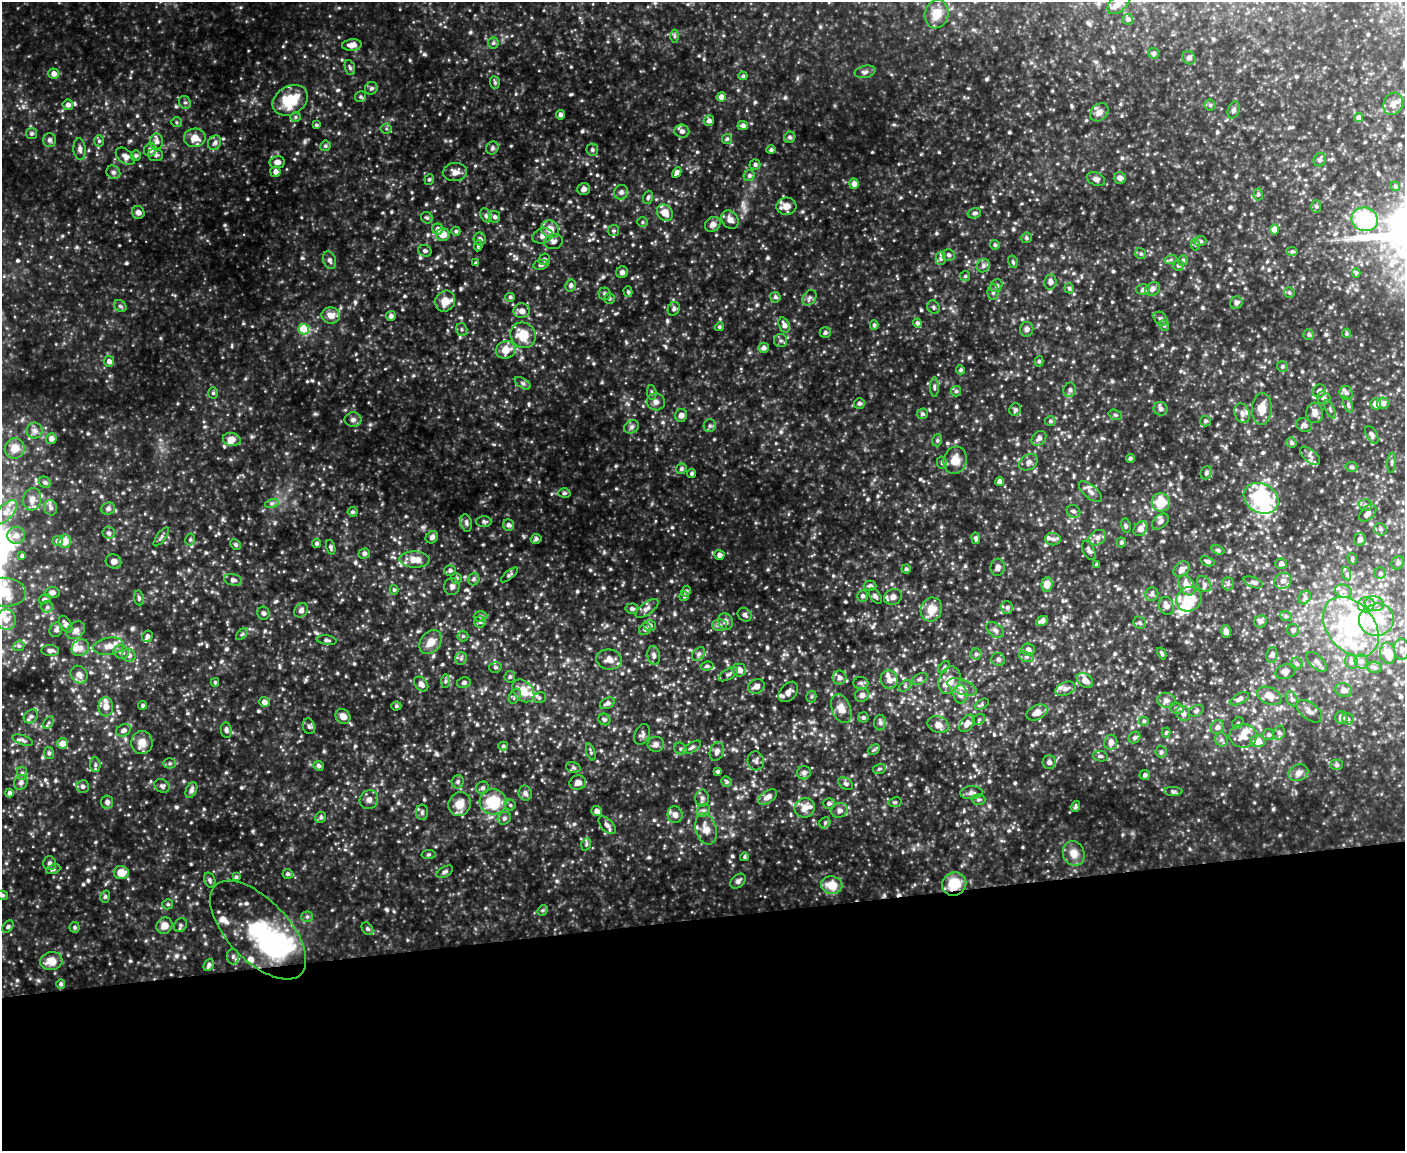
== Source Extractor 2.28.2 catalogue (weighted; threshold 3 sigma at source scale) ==
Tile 11 of 3 x 4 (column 2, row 4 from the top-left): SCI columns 1642-3044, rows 1-1149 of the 4576 x 4596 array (HDU 1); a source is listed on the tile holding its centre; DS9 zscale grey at full resolution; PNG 1407 x 1153 px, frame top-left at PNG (2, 2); each listed source drawn as its Kron ellipse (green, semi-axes under 4 px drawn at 4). Shown black and unused: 20% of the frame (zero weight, under 3 of 4 exposures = <1% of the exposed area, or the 3 px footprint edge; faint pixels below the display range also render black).
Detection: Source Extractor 2.28.2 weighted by HDU 2 'WHT'; one run over the whole footprint, this tile lists its part. Background 0.382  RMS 0.039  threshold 0.175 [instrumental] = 3 sigma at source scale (4.5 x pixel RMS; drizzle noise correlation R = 1.50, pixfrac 1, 0.05/0.05 arcsec/px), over >= 5 px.
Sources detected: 959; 7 inside a brighter object's white glare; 1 cosmic-ray / hot-pixel residue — neither listed nor drawn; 58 inside a brighter listed object's ellipse — not listed separately; of the other 893, all 500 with FLUX_AUTO >= 6.15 (the completeness limit of this list) listed and drawn (393 fainter detections not listed), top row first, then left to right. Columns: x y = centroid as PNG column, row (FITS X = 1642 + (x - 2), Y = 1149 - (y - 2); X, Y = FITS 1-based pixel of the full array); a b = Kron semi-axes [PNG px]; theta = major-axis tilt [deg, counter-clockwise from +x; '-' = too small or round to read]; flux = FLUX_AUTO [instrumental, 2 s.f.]
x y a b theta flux
1119 3 14 8 41 28
937 14 14 12 77 52
1128 19 5 5 - 9.6
674 36 6 4 90 6.5
493 43 6 5 - 7.2
352 45 10 5 4 26
1154 53 5 5 - 9.1
1189 58 7 6 - 8.8
350 68 8 5 -71 8.3
865 72 10 6 12 12
54 74 5 5 - 20
743 76 4 4 - 6.4
495 82 6 5 - 7.6
371 88 6 6 - 8.5
360 97 6 5 - 6.3
721 97 4 4 - 19
290 100 19 14 31 140
185 102 7 5 -67 9.3
1393 104 11 9 65 26
68 105 5 5 - 15
1210 105 5 5 - 6.6
1234 110 9 5 71 9.9
1099 112 10 8 43 21
560 115 5 4 - 11
296 117 5 5 - 7
1359 117 4 4 - 13
709 120 5 5 - 13
176 122 5 5 - 6.4
316 125 4 4 - 6.2
743 126 5 4 - 12
386 129 5 5 - 6.6
682 131 7 6 - 15
31 134 5 5 - 7.3
790 137 6 5 - 8.8
195 138 11 9 2 40
727 139 5 5 - 6.5
49 140 7 6 - 11
99 141 6 5 - 7.6
157 141 8 6 -86 15
215 143 7 6 - 13
325 146 5 5 - 7.7
492 148 6 6 - 7.8
80 149 11 6 -86 15
592 149 6 6 - 8.4
150 150 6 6 - 14
771 150 4 4 - 9.2
156 155 7 6 - 10
125 156 11 7 -39 18
136 156 5 5 - 6.3
1320 160 7 6 - 8.4
277 162 8 6 9 18
755 164 5 5 - 8.8
113 172 7 6 - 9.5
275 172 5 5 - 17
455 172 12 9 4 28
677 172 5 4 - 17
749 176 6 5 - 9.5
1120 178 6 5 - 14
429 179 5 5 - 6.4
1096 179 9 6 -22 13
854 184 5 5 - 20
1395 186 5 4 - 7.5
584 189 6 6 - 15
621 192 7 6 - 14
1258 194 6 4 87 6.9
648 197 7 5 72 8.1
786 206 10 8 5 33
1316 207 6 5 - 7.1
138 212 6 6 - 15
665 213 9 7 -50 34
974 213 7 5 14 10
486 216 7 5 -63 7.7
495 217 6 5 - 10
427 218 6 5 - 8.3
1365 219 13 12 - 300
730 220 10 8 -56 23
642 222 5 5 - 6.2
713 224 8 6 40 17
438 229 6 5 - 22
550 229 9 8 - 41
1274 229 5 4 - 35
456 231 4 4 - 7.1
613 231 6 5 - 7
443 235 7 6 - 38
542 236 10 7 18 21
1026 238 5 5 - 7.5
480 239 6 6 - 14
1200 241 6 5 - 6.5
554 242 9 7 13 16
995 245 5 4 - 7.1
1195 245 6 4 89 6.5
478 246 5 4 - 6.4
425 251 7 5 -26 8.8
1292 252 5 4 - 6.7
1141 254 6 5 - 7.2
948 255 6 6 - 10
941 258 6 5 - 7.6
544 259 6 5 - 10
330 260 9 6 -71 13
1171 260 6 4 18 6.9
1183 260 5 5 - 7.6
1013 262 6 5 - 6.8
476 263 4 4 - 7.2
541 265 7 5 8 10
1178 265 5 5 - 9.1
983 266 7 6 - 12
622 272 6 5 - 11
1356 273 5 4 - 6.5
965 276 5 5 - 6.3
1050 282 8 6 82 14
571 286 6 5 - 11
996 286 7 6 - 8.5
1069 288 5 4 - 7.5
1152 289 8 6 32 15
1143 290 6 5 - 11
628 292 5 4 - 6.7
993 292 8 5 89 9.5
1289 293 5 5 - 6.6
604 294 6 6 - 8.6
510 297 5 4 - 7.7
775 297 5 5 - 9.8
609 298 5 5 - 6.4
809 298 8 6 53 12
445 301 11 9 54 51
1236 303 6 6 - 11
120 306 7 5 -43 7.5
933 307 7 5 -58 8
674 309 7 5 60 8.9
522 311 8 7 - 21
331 315 9 8 - 32
391 316 5 5 - 11
1161 319 8 6 -42 9.8
917 323 4 4 - 10
784 325 8 5 -71 18
874 325 5 4 - 7.6
1164 326 5 4 - 6.4
719 327 4 4 - 6.2
304 329 5 5 - 160
462 329 6 5 - 7.5
1027 329 7 6 - 13
825 333 5 5 - 9.3
1346 333 5 4 - 6.2
1309 334 5 5 - 7
523 335 13 12 - 80
781 340 6 6 - 9.7
764 348 5 5 - 13
506 350 10 8 21 49
109 361 5 5 - 16
1039 361 5 4 - 6.9
1282 367 5 5 - 7.3
961 370 4 4 - 6.9
523 383 9 5 -33 9.1
934 387 10 4 -90 7.6
1070 390 7 6 - 12
956 391 5 5 - 7
1319 391 7 6 - 16
213 393 5 5 - 6.3
652 393 7 5 -86 7.7
1346 393 7 6 - 11
1324 398 7 6 - 11
656 402 9 8 - 16
859 403 5 5 - 9.4
1383 403 6 5 - 13
1348 404 8 4 -66 6.8
1375 404 6 5 - 20
1161 409 7 6 - 11
1262 409 16 10 87 43
1330 409 10 4 -64 9.7
1015 410 6 5 - 8.8
1242 413 10 7 -69 17
1315 413 10 8 -84 23
922 414 6 5 - 7
681 415 6 6 - 19
1115 415 7 5 -20 7
353 420 8 7 - 13
1050 421 5 5 - 6.8
1205 421 5 5 - 7.8
1304 425 8 6 -22 14
710 426 6 6 - 8.9
631 427 8 6 33 11
34 430 8 8 - 13
1372 435 10 5 -60 12
1039 438 8 6 46 15
51 439 5 5 - 17
232 439 9 6 -11 30
937 440 6 5 - 6.7
1291 443 5 5 - 8.9
15 448 10 10 - 37
1310 456 12 6 -41 16
1130 458 4 4 - 7.3
955 460 14 11 74 48
1028 462 10 7 31 15
942 463 6 5 - 8
1392 463 10 3 87 6.9
1351 467 6 5 - 8.2
681 469 5 5 - 9.1
692 473 4 4 - 7.7
1206 473 6 5 - 9.3
45 482 6 5 - 7
999 482 4 4 - 17
1090 492 14 6 -41 20
564 493 6 4 3 8
1261 498 18 14 -29 260
32 499 11 9 78 22
1161 502 9 9 - 88
272 503 7 4 18 7.6
1365 505 6 5 - 9.6
51 508 8 6 -77 13
108 508 7 6 - 12
1073 511 7 6 - 10
5 512 15 7 48 33
352 512 5 5 - 8.7
1368 513 10 6 45 18
484 521 7 5 0 7.9
1160 521 9 6 41 14
466 523 9 5 -77 10
509 525 6 5 - 12
1126 526 7 4 -80 7.1
1140 529 8 6 51 31
1380 529 6 6 - 8.9
109 533 6 6 - 10
16 535 9 8 - 19
161 537 11 4 54 9.3
432 537 6 5 - 11
976 538 5 4 - 9
1097 538 9 7 35 18
536 539 5 5 - 9.8
1053 539 8 6 -6 14
1360 539 6 6 - 15
190 540 6 5 - 7.9
58 541 5 5 - 13
64 541 7 6 - 36
1121 542 5 5 - 7.7
317 543 4 4 - 8.6
235 545 5 4 - 6.9
331 547 7 4 -72 8.5
1089 550 10 6 -66 12
1218 550 7 4 -21 7
364 553 6 5 - 11
719 555 5 4 - 15
22 556 4 3 - 9.5
414 559 15 8 -3 46
1352 559 6 4 -73 6.2
113 561 8 7 - 17
1207 561 7 4 -19 9
1398 563 7 6 - 9.8
1281 564 6 5 - 12
1096 565 4 3 - 6.4
998 567 8 7 - 16
906 569 4 4 - 6.7
1182 569 9 6 42 20
450 571 6 5 - 8.1
1380 573 5 5 - 7.4
1347 574 7 4 -71 8.3
509 575 10 3 39 7
456 578 5 5 - 7
473 579 6 5 - 9.1
233 580 9 5 -14 13
1283 581 9 8 - 19
1253 582 10 5 -21 9.9
1047 584 7 5 84 38
1204 584 8 6 -61 11
1228 584 6 5 - 9.2
1186 585 11 7 -61 47
452 586 8 7 - 13
870 586 6 5 - 10
394 590 5 4 - 7
686 591 6 4 60 6.3
1343 591 9 6 -14 15
4 592 22 14 -4 100
52 593 7 5 1 14
1152 594 7 6 - 11
684 596 5 4 - 7.2
863 596 5 5 - 9.7
875 596 8 5 -53 10
893 597 9 7 20 23
1305 597 7 5 58 8.7
139 598 7 5 -80 7.6
45 599 6 5 - 6.6
1189 599 13 12 - 86
1374 604 9 7 -8 19
1366 605 8 7 - 20
1166 606 9 7 -67 20
47 607 5 5 - 8.2
1007 607 6 6 - 10
647 608 13 6 36 17
632 609 6 5 - 9.6
931 609 12 10 70 55
301 610 8 6 47 12
263 613 6 6 - 9.6
745 615 7 6 - 10
480 616 7 5 2 7.5
1286 616 6 5 - 7.1
6 620 10 10 - 29
1377 620 17 16 - 110
725 621 8 7 - 18
1042 621 6 4 25 16
1260 621 6 6 - 11
480 622 5 5 - 8.3
1140 623 6 5 - 8.7
66 624 9 5 -59 19
650 625 6 5 - 12
720 625 7 6 - 12
1351 627 33 23 -51 270
645 629 6 5 - 11
56 630 7 6 - 12
76 630 10 7 39 17
995 630 10 6 -39 14
1293 630 6 6 - 8.7
1226 632 6 5 - 17
242 634 7 4 44 7.4
147 636 6 5 - 10
463 636 5 5 - 6.8
327 640 10 4 -7 11
430 642 13 10 53 43
19 646 6 5 - 7.7
109 646 15 8 9 35
80 648 9 8 - 20
1028 649 6 6 - 13
1401 649 10 7 -86 18
50 650 9 5 -4 11
121 652 8 6 -23 20
1162 653 6 3 -63 7.1
1388 653 11 7 -79 55
699 654 8 5 52 10
976 654 5 5 - 7.5
129 655 7 6 - 15
654 655 9 6 -83 13
1272 655 8 5 79 13
1026 657 8 5 -19 9
461 659 6 5 - 8.8
998 659 7 6 - 11
609 660 13 10 -7 30
1352 661 7 6 - 21
1361 661 7 6 - 14
1317 662 13 6 -44 16
1296 664 6 6 - 8.6
707 666 6 4 8 7.2
495 667 6 5 - 7.3
944 667 7 4 46 6.6
1374 667 7 5 -1 9.3
739 670 7 6 - 27
1286 672 10 7 16 15
79 674 9 8 - 20
728 674 11 5 31 12
510 677 6 5 - 7.6
840 678 7 7 - 16
919 679 8 5 29 10
889 680 9 8 - 22
949 680 14 10 68 52
445 681 7 4 89 7.3
1085 681 9 6 -38 29
215 682 4 3 - 6.5
464 683 7 5 12 10
861 683 7 6 - 9.6
421 684 8 6 -48 17
756 686 9 7 31 22
905 686 7 4 47 7.5
962 687 15 7 -20 30
1065 689 10 6 21 17
1344 690 8 7 - 20
523 691 13 9 -47 54
788 692 11 8 49 21
960 694 9 7 -88 21
862 695 7 6 - 16
515 696 8 5 60 9.6
1269 696 13 8 -24 35
811 697 6 5 - 6.2
539 698 7 5 16 7.5
1239 699 10 5 26 15
1292 699 8 5 -62 9.1
1166 700 9 7 -13 15
264 702 5 5 - 18
607 703 8 5 26 13
982 704 7 4 32 7.3
143 705 4 4 - 7
396 706 5 4 - 6.5
106 707 9 7 -89 33
1177 708 7 5 -18 8.9
841 709 15 9 -67 35
1196 711 8 5 23 7.7
1309 711 15 8 -38 20
1037 713 11 7 26 30
1183 714 8 6 -60 17
31 716 8 6 41 12
343 716 8 6 -42 27
863 717 5 5 - 8.1
1341 718 6 6 - 18
604 719 6 5 - 7.5
979 719 6 5 - 6.7
1348 719 6 5 - 8.9
1144 721 5 4 - 6.3
49 722 7 4 58 8
880 723 8 6 -89 11
967 723 10 6 53 23
1238 723 6 5 - 7
938 725 11 8 -19 28
309 726 8 6 -72 10
1217 727 7 6 - 14
123 730 8 6 22 13
226 730 8 5 -82 8.1
1166 733 5 4 - 6.3
1279 733 7 5 75 8.8
642 734 10 7 65 13
1269 735 5 5 - 8.2
1243 736 13 11 2 40
1134 738 6 5 - 9.2
23 740 10 4 -19 10
1221 740 7 6 - 10
1258 741 7 6 - 40
1111 742 7 6 - 19
62 743 5 5 - 33
142 743 11 10 - 39
656 744 8 7 - 14
503 746 5 4 - 7
692 747 10 4 32 9.6
680 749 6 5 - 7.4
874 750 6 4 28 6.4
717 751 9 7 70 16
591 752 9 4 -73 7
1161 752 5 5 - 8.1
49 753 6 5 - 8.1
1100 756 7 5 -12 7.2
756 761 9 8 - 12
1049 762 7 6 - 12
170 763 6 5 - 7.8
95 765 7 5 -85 9.2
1337 765 6 5 - 7.2
319 766 5 4 - 9.2
573 767 7 5 -17 7.1
879 769 6 5 - 7.2
718 771 4 3 - 6.6
22 773 7 5 -76 9.1
804 773 7 6 - 12
1298 773 10 8 25 19
1145 775 5 5 - 8.6
21 782 8 6 60 12
458 782 7 6 - 8.2
727 782 5 5 - 6.7
578 783 8 7 - 20
846 784 8 5 -31 8.4
83 786 6 6 - 10
162 786 8 6 -30 11
482 788 6 6 - 8.9
191 790 8 5 64 13
1173 791 9 4 -1 8.5
9 793 4 4 - 11
525 793 7 6 - 12
971 793 11 6 4 15
767 797 11 6 32 22
702 798 8 6 89 12
369 800 10 9 - 19
978 800 7 5 1 7.6
107 802 6 6 - 12
493 802 13 12 - 130
895 802 6 5 - 6.4
829 803 5 5 - 9.6
460 804 12 11 - 44
510 805 5 5 - 7.4
1076 806 6 4 70 6.5
805 808 10 9 - 33
703 810 7 6 - 10
839 810 8 7 - 12
597 811 5 5 - 19
422 812 7 6 - 9.4
675 815 8 7 - 18
321 817 6 5 - 7.9
504 818 7 6 - 9.4
825 823 6 5 - 7.2
607 825 11 6 -47 16
706 829 16 10 -74 37
586 844 6 4 70 6.6
1074 853 12 10 -69 37
428 855 7 4 7 6.6
744 857 4 4 - 6.3
49 863 7 6 - 11
53 869 7 4 21 6.3
121 872 7 6 - 49
445 872 9 5 30 9.2
288 874 5 5 - 8.8
236 877 4 4 - 6.5
210 880 7 5 -71 9
738 881 9 6 40 11
954 884 12 11 - 83
832 885 10 8 -12 65
2 895 6 4 -13 6.5
105 897 6 5 - 7.1
168 904 5 5 - 7
543 910 6 4 44 6.3
307 917 5 5 - 7.3
180 925 7 6 - 9
164 926 8 8 - 31
8 927 7 4 51 6.9
75 927 5 5 - 7
367 929 7 5 -55 6.9
258 930 62 30 -46 430
233 957 7 6 - 9.9
51 961 11 9 9 49
209 965 6 4 67 9.8
61 984 5 4 - 9.6
Overlapping masked pixels (flux is a lower limit): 1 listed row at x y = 954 884
Isophote crosses this tile's border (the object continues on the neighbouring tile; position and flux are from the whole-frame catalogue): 3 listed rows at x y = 1119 3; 4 592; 2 895
Unlisted compact peaks at least as high as the median listed source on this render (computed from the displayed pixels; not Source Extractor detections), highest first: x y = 315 414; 370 424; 253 831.